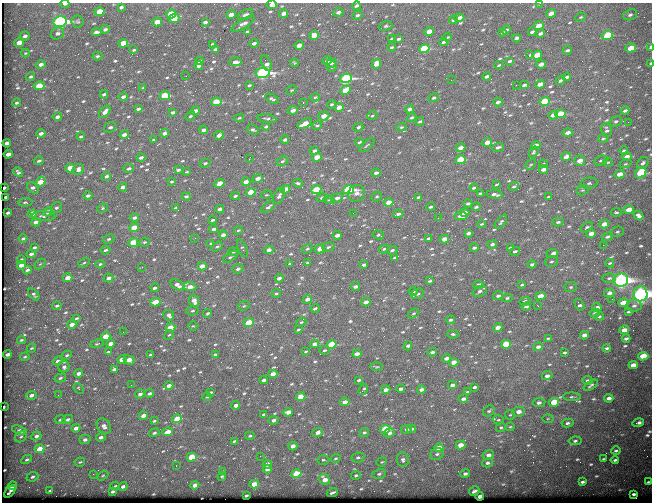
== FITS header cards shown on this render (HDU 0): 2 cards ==
NAXIS1  =                  650
NAXIS2  =                  500

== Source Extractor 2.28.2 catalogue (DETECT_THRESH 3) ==
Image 650 x 500 px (HDU 0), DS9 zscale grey, 1 PNG px = 1 image px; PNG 654 x 504 px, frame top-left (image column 1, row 500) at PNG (2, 3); each listed source drawn as its Kron ellipse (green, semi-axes under 4 px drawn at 4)
Background 583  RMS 3.1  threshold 9.17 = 3 sigma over >= 5 px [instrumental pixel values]
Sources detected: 683; of the 683, the 500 brightest by FLUX_AUTO listed and drawn (183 fainter detections omitted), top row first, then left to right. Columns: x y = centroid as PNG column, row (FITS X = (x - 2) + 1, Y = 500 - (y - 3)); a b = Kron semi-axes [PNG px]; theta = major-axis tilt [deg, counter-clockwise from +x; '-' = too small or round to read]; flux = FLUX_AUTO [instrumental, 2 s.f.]
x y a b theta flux
540 3 3 2 - 320
65 4 4 3 - 670
272 5 5 4 - 1300
356 6 4 3 - 440
121 7 4 3 - 350
100 12 5 4 - 4200
338 12 5 4 - 570
284 13 4 3 - 1400
551 13 5 3 - 1300
171 14 5 4 - 6000
231 15 4 3 - 1500
245 15 8 5 27 570
357 15 5 4 - 420
630 15 7 5 20 490
581 17 5 3 - 260
459 18 5 3 - 1500
174 19 5 4 - 4300
454 20 4 3 - 360
60 22 7 5 12 55000
78 22 6 6 - 400
157 22 5 4 - 2700
205 22 4 3 - 490
243 24 13 4 31 980
539 25 5 3 - 2300
386 26 7 4 11 380
105 29 4 3 - 490
506 30 4 3 - 390
429 31 5 4 - 1900
96 32 5 3 - 610
247 32 4 3 - 340
532 32 4 3 - 440
57 33 7 6 - 680
503 33 3 3 - 240
540 33 4 3 - 610
314 35 5 4 - 3000
607 35 5 4 - 12000
25 36 5 4 - 620
447 37 5 3 - 240
516 38 4 3 - 540
392 39 4 3 - 240
399 39 4 3 - 380
444 42 4 3 - 370
19 43 5 4 - 2500
123 43 5 4 - 2700
254 43 4 3 - 560
213 44 4 3 - 380
299 45 5 3 - 1400
392 47 4 3 - 290
650 47 4 2 - 1100
631 48 5 4 - 4900
215 49 4 3 - 400
424 49 5 4 - 14000
134 50 3 2 - 240
567 50 4 3 - 430
25 53 4 3 - 220
530 54 3 2 - 540
537 55 5 4 - 4900
97 56 5 4 - 300
199 61 4 3 - 660
327 61 5 4 - 1700
509 61 4 3 - 410
235 62 6 4 5 990
266 63 8 4 -68 1100
294 63 4 3 - 220
331 63 5 4 - 380
650 63 3 2 - 240
41 64 5 4 - 950
376 64 5 4 - 1900
541 64 5 3 - 960
199 65 4 3 - 800
499 65 4 3 - 230
332 67 5 4 - 360
262 73 7 5 8 43000
186 76 2 2 - 240
487 76 4 3 - 620
31 77 5 4 - 370
567 77 4 3 - 560
346 78 6 4 15 30000
451 80 2 2 - 710
560 80 5 3 - 370
540 84 5 3 - 1600
249 85 4 3 - 300
516 85 2 2 - 290
524 85 4 3 - 480
39 86 5 4 - 4600
143 88 3 2 - 240
292 90 6 4 26 230
345 90 5 4 - 4700
104 94 4 3 - 410
165 96 5 4 - 6200
123 97 4 3 - 640
315 97 5 3 - 270
434 98 5 4 - 440
272 99 7 4 -29 370
544 101 5 4 - 8600
216 102 5 4 - 5000
303 102 3 2 - 1000
498 102 4 3 - 570
16 103 4 3 - 340
331 104 4 3 - 370
339 107 5 3 - 1800
138 109 4 3 - 450
410 109 4 3 - 800
293 110 5 4 - 970
195 111 5 3 - 700
625 111 4 3 - 530
105 112 7 4 47 1200
173 112 4 3 - 420
560 114 5 4 - 6400
553 115 5 3 - 1300
190 116 5 2 - 340
324 116 6 4 19 2100
372 116 5 3 - 260
57 117 5 3 - 690
412 117 5 4 - 380
239 118 5 4 - 240
267 119 9 4 -7 420
616 121 6 5 - 400
420 122 4 3 - 330
628 122 2 2 - 330
305 124 8 4 25 3100
317 125 5 4 - 330
266 126 4 3 - 330
110 127 6 5 - 650
358 127 5 4 - 410
401 127 5 4 - 300
204 130 4 3 - 770
253 130 6 5 - 420
607 130 7 5 -80 660
41 133 4 3 - 850
164 133 4 3 - 850
568 133 5 3 - 1200
124 135 5 3 - 1100
219 135 5 4 - 1100
81 136 4 3 - 380
603 139 5 4 - 310
154 140 3 3 - 370
285 140 4 3 - 580
359 142 4 3 - 320
487 142 5 3 - 2100
7 143 4 3 - 1000
367 145 9 3 40 280
536 145 4 3 - 970
498 147 6 3 20 480
461 148 5 3 - 1500
314 151 4 3 - 560
624 151 4 3 - 460
533 152 6 4 54 270
8 154 4 3 - 1300
627 156 5 3 - 1100
141 157 4 3 - 710
317 157 5 3 - 2100
566 157 5 3 - 1600
249 159 3 2 - 2100
461 160 5 4 - 9100
601 160 7 4 23 360
39 161 5 3 - 380
282 161 6 4 27 360
580 161 5 5 - 1700
608 162 5 4 - 250
205 163 5 4 - 390
643 163 7 5 46 520
531 164 6 4 45 270
543 164 4 3 - 250
626 164 6 3 18 230
70 168 5 4 - 4100
129 168 5 4 - 470
78 169 6 5 - 880
543 169 5 3 - 1200
178 170 4 3 - 420
18 172 5 4 - 450
187 172 3 3 - 220
376 173 5 4 - 740
641 173 6 4 43 13000
620 174 5 3 - 2700
106 176 5 3 - 490
258 178 5 3 - 1100
40 182 5 4 - 2900
171 182 4 3 - 270
246 182 4 3 - 1400
298 183 5 3 - 370
589 183 8 5 7 510
219 184 5 4 - 2200
497 184 4 2 - 230
514 186 5 3 - 330
123 187 4 3 - 730
5 188 3 2 - 510
33 188 6 5 - 680
474 188 4 3 - 370
286 189 5 3 - 2300
316 190 5 4 - 6700
348 190 5 4 - 26000
582 190 6 5 - 340
251 192 5 4 - 4500
356 193 9 8 - 1300
480 193 4 2 - 300
495 194 8 3 -5 780
266 195 5 4 - 240
88 196 4 3 - 570
186 196 5 3 - 400
235 196 4 3 - 400
279 196 8 5 61 660
6 197 4 3 - 510
377 197 5 4 - 290
418 197 4 3 - 330
548 197 4 3 - 300
322 198 5 4 - 470
337 198 6 4 24 800
329 200 5 3 - 250
25 202 7 4 3 320
389 202 5 4 - 2400
468 204 4 3 - 450
268 207 8 4 38 550
431 207 4 3 - 350
476 207 4 3 - 380
56 208 6 5 - 410
102 208 5 4 - 300
175 208 3 3 - 280
220 209 4 3 - 1000
629 210 5 3 - 3200
48 212 5 4 - 1100
616 212 5 4 - 350
8 213 4 3 - 380
353 213 3 2 - 240
465 213 4 4 - 2400
32 214 5 4 - 2200
398 214 5 4 - 570
43 216 12 4 -4 570
461 216 6 4 1 2300
639 216 5 4 - 720
134 218 4 3 - 570
438 218 2 2 - 390
213 220 4 3 - 340
36 222 5 3 - 1000
501 222 8 4 52 360
558 222 6 3 14 370
482 224 4 3 - 250
604 224 5 3 - 1800
587 227 6 4 32 410
134 228 5 4 - 3300
214 229 4 3 - 740
238 230 4 3 - 220
617 232 7 5 13 400
468 233 4 3 - 580
591 234 5 4 - 1900
223 235 4 3 - 950
337 235 4 3 - 1100
378 235 6 4 -16 330
607 237 6 4 27 440
195 238 3 2 - 340
429 238 4 3 - 380
23 239 4 3 - 340
108 239 6 4 26 340
444 239 5 3 - 1800
133 242 5 4 - 7300
144 242 5 3 - 260
211 243 4 3 - 260
492 244 5 4 - 600
603 245 2 2 - 1000
217 246 6 4 33 330
328 247 6 4 19 390
34 248 4 3 - 380
242 248 9 4 -68 330
474 248 4 3 - 510
510 248 4 3 - 300
307 249 6 4 31 320
320 249 5 4 - 2900
384 249 5 3 - 330
105 250 5 3 - 390
269 250 5 4 - 1100
392 250 5 3 - 380
515 251 5 4 - 540
233 252 5 4 - 250
31 254 5 3 - 620
552 254 6 3 22 2000
230 257 8 3 33 330
395 258 4 3 - 370
21 259 4 3 - 230
551 261 6 5 - 370
307 262 3 3 - 280
84 263 6 4 30 300
290 263 3 2 - 250
610 263 4 3 - 250
40 264 6 4 44 240
100 264 4 3 - 330
532 264 4 3 - 510
21 265 4 3 - 1600
364 265 4 3 - 660
202 266 4 3 - 1700
142 267 3 2 - 250
238 269 5 4 - 600
27 270 4 3 - 540
68 278 5 3 - 2700
109 278 5 3 - 1100
279 278 4 3 - 1000
609 278 7 4 4 460
621 280 7 6 - 82000
429 281 4 2 - 280
178 285 7 4 -30 1200
479 285 5 4 - 1000
522 285 3 3 - 220
190 287 7 4 -6 1600
355 287 4 3 - 690
571 287 6 5 - 350
155 288 4 3 - 540
480 291 7 5 23 680
413 292 4 3 - 240
276 293 4 4 - 270
609 293 5 4 - 940
417 294 6 5 - 490
641 294 7 7 - 100000
34 295 7 4 -52 410
498 296 5 4 - 570
540 296 5 3 - 2900
507 298 5 3 - 320
307 299 4 3 - 1300
612 299 2 2 - 230
194 301 6 4 -66 1400
525 301 6 4 17 490
155 302 5 4 - 4600
366 302 4 3 - 1400
623 303 5 4 - 4000
579 305 6 4 -57 540
57 306 5 3 - 410
244 306 6 4 21 280
526 306 5 3 - 380
538 306 3 2 - 500
634 306 7 6 - 670
597 307 4 3 - 1100
315 308 5 3 - 360
192 311 6 4 15 340
628 312 4 3 - 290
208 313 4 3 - 390
413 313 6 4 33 300
595 313 5 3 - 330
169 315 6 5 - 800
599 317 5 4 - 260
77 318 4 3 - 320
450 320 5 4 - 430
301 322 5 4 - 270
249 323 5 4 - 7100
72 324 4 3 - 1700
193 326 4 4 - 220
498 327 4 3 - 1500
170 328 5 4 - 4900
298 330 4 2 - 260
624 330 5 3 - 2200
123 332 2 2 - 400
453 334 6 4 -1 330
169 335 5 4 - 290
584 335 4 3 - 1300
106 336 5 4 - 4800
548 338 3 2 - 220
626 339 4 3 - 550
21 340 4 3 - 280
97 344 7 3 14 270
111 344 4 3 - 1700
315 344 4 3 - 1500
506 344 5 4 - 6600
332 345 5 4 - 11000
408 346 4 4 - 500
538 347 5 4 - 750
31 348 5 3 - 250
607 348 4 3 - 470
325 350 5 4 - 270
306 351 3 2 - 220
108 352 4 2 - 460
432 352 5 3 - 540
564 352 3 3 - 290
7 354 4 3 - 940
357 354 4 3 - 970
67 355 5 4 - 350
150 355 4 3 - 440
215 355 4 3 - 510
643 356 5 4 - 6800
25 357 5 3 - 280
446 358 4 3 - 880
122 359 4 3 - 2300
129 360 5 4 - 2000
58 361 5 4 - 820
454 362 5 4 - 2600
633 365 5 3 - 2500
64 367 5 5 - 630
377 367 6 3 -1 240
114 369 4 3 - 600
79 373 4 3 - 1100
273 374 4 3 - 2300
547 376 5 4 - 970
60 378 6 4 14 390
264 380 4 3 - 670
359 380 3 2 - 330
588 380 5 4 - 520
131 385 2 2 - 270
452 385 4 3 - 960
591 385 8 3 35 350
169 386 4 3 - 1200
474 387 4 3 - 480
79 388 6 4 -47 330
363 389 6 2 51 320
401 389 4 3 - 770
421 389 4 3 - 720
386 390 4 3 - 980
210 392 4 3 - 480
467 392 3 2 - 280
149 393 4 3 - 490
140 394 5 4 - 750
31 395 5 4 - 900
58 395 2 2 - 250
207 397 4 3 - 240
301 397 5 4 - 4300
572 397 9 4 -2 400
609 398 4 3 - 1000
463 399 4 3 - 640
345 402 5 3 - 1800
554 402 5 4 - 8300
539 403 6 4 10 860
236 405 4 3 - 1300
4 407 3 2 - 510
489 411 6 5 - 370
288 412 5 4 - 1500
519 412 6 5 - 1600
264 414 4 3 - 320
510 415 5 4 - 260
143 416 4 3 - 1500
68 419 5 4 - 460
177 419 5 4 - 6300
548 419 6 4 2 250
60 420 5 4 - 400
274 420 5 3 - 710
498 420 6 4 -15 330
154 421 4 3 - 300
567 423 6 4 9 500
638 423 6 3 14 680
104 426 8 6 -49 1200
501 427 5 4 - 330
510 427 5 4 - 240
76 428 4 3 - 1300
385 429 5 4 - 8600
407 429 6 4 9 400
412 429 4 3 - 510
19 430 8 4 -19 440
168 432 5 4 - 1800
318 432 5 4 - 1200
364 432 5 4 - 360
154 433 5 4 - 450
389 433 6 4 16 740
36 436 5 4 - 690
250 436 5 3 - 310
21 437 6 5 - 340
101 437 5 4 - 770
85 439 6 4 15 660
234 441 3 2 - 290
575 441 6 4 8 440
461 445 5 4 - 2100
293 446 4 3 - 1400
439 448 5 4 - 3500
40 449 5 4 - 3600
616 451 4 3 - 320
437 454 7 6 - 540
488 455 6 4 9 1000
260 456 2 2 - 670
192 457 5 4 - 5800
358 457 6 5 - 410
335 458 5 4 - 280
27 459 6 4 28 420
604 459 3 2 - 250
323 460 6 5 - 350
403 460 7 6 - 570
615 460 4 3 - 370
80 462 5 4 - 290
382 462 5 4 - 240
487 463 5 4 - 540
267 464 4 4 - 1400
176 466 3 2 - 250
267 469 4 3 - 980
222 471 3 2 - 230
93 474 3 2 - 310
297 474 5 4 - 8600
379 474 7 5 11 390
465 474 5 4 - 660
356 475 5 4 - 300
103 476 6 4 33 250
32 477 6 4 23 520
222 477 4 4 - 320
325 479 6 5 - 2000
582 482 4 3 - 490
648 482 3 3 - 230
254 484 5 4 - 3600
195 485 4 3 - 1400
12 486 4 3 - 1200
115 486 4 3 - 290
123 486 4 3 - 740
50 491 4 3 - 280
113 491 4 3 - 420
474 491 5 3 - 490
10 492 7 3 49 340
332 493 6 2 22 400
634 494 4 3 - 500
246 495 4 3 - 340
480 496 4 3 - 1100
At the frame edge (FLAGS 8, measured only in part): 7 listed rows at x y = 540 3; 65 4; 272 5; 60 22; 650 47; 650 63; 641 294
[183 fainter detections neither listed nor drawn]